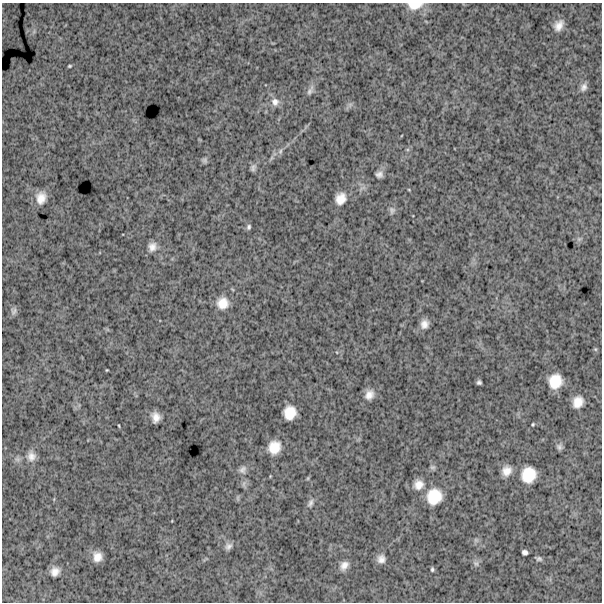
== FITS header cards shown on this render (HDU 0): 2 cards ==
NAXIS1  =                  600
NAXIS2  =                  600

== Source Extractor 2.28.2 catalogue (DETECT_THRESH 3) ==
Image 600 x 600 px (HDU 0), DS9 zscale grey, 1 PNG px = 1 image px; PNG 604 x 604 px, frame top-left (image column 1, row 600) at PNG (2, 3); no overlay
Background 1310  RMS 280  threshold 842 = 3 sigma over >= 5 px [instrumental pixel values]
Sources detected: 53; all 53 listed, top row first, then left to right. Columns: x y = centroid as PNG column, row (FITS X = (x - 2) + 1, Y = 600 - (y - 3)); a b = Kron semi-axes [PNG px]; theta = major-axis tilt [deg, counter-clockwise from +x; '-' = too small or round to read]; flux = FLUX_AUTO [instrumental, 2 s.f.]
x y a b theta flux
415 5 20 10 4 260000
559 25 11 8 58 150000
70 66 4 2 - 22000
584 87 11 7 68 84000
310 90 15 6 62 86000
275 102 11 11 - 130000
350 104 7 5 1 44000
280 151 8 6 69 48000
271 158 7 4 70 33000
205 160 6 6 - 42000
253 168 10 6 66 57000
379 174 8 7 - 76000
409 190 4 3 - 14000
41 198 12 9 80 200000
341 199 12 10 62 210000
392 210 10 8 89 63000
249 227 7 6 - 43000
579 239 5 5 - 37000
152 247 11 10 - 130000
223 303 13 13 - 260000
13 311 10 7 73 61000
424 324 10 8 74 130000
595 349 6 5 - 25000
107 370 3 2 - 14000
555 381 13 11 73 380000
479 382 5 4 - 41000
369 395 13 10 64 150000
578 402 11 9 66 220000
290 413 12 11 - 320000
156 417 9 7 -83 150000
533 424 4 3 - 21000
119 426 4 2 - 17000
274 447 12 11 - 310000
559 447 8 7 - 59000
31 456 12 11 - 140000
433 467 7 6 - 39000
243 470 10 9 - 83000
507 471 11 10 - 180000
528 475 14 13 - 450000
308 478 6 4 72 21000
418 485 14 13 - 200000
434 497 18 16 62 500000
310 503 12 7 65 75000
476 540 6 6 - 41000
228 546 10 7 42 76000
525 552 5 5 - 59000
97 557 9 8 - 170000
381 559 11 10 - 120000
539 559 8 5 -16 43000
476 563 9 7 -53 66000
344 565 12 9 53 130000
432 569 5 4 - 31000
55 572 8 7 - 130000
At the frame edge (FLAGS 8, measured only in part): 1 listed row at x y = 415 5